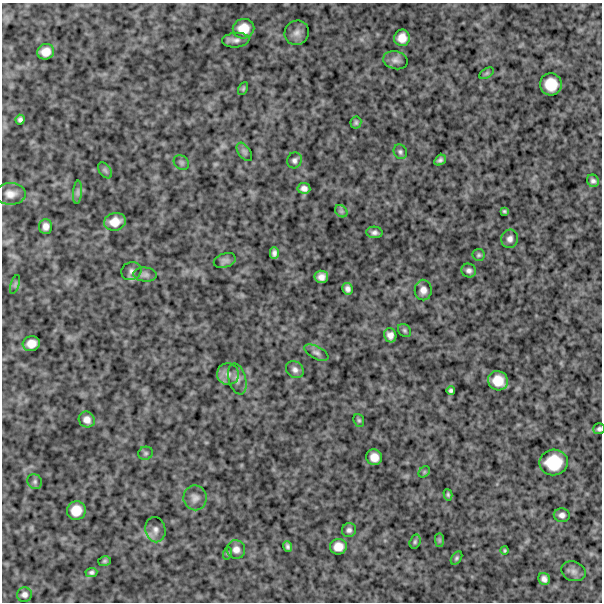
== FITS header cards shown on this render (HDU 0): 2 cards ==
NAXIS1  =                  600
NAXIS2  =                  600

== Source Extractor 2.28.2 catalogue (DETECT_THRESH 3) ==
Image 600 x 600 px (HDU 0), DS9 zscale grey, 1 PNG px = 1 image px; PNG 604 x 604 px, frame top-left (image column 1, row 600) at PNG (2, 3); each listed source drawn as its Kron ellipse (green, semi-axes under 4 px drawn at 4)
Background 862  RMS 240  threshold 714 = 3 sigma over >= 5 px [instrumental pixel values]
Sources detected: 73; all 73 listed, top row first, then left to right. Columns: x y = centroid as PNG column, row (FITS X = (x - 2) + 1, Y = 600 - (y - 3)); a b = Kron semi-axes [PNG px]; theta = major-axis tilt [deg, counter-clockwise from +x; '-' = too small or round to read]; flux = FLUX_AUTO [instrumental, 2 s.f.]
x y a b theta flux
243 29 11 10 - 230000
297 33 12 12 - 96000
402 38 8 8 - 150000
236 40 13 7 5 71000
46 52 8 7 - 160000
395 60 12 9 -13 75000
487 73 8 4 32 26000
551 84 11 11 - 310000
243 89 7 4 64 24000
20 120 5 4 - 42000
356 123 6 5 - 30000
244 152 10 6 -53 44000
400 152 7 6 - 39000
294 160 8 7 - 51000
440 160 6 5 - 44000
181 163 8 6 -38 39000
105 170 9 5 -54 39000
593 181 6 5 - 50000
304 188 6 5 - 71000
78 192 11 4 85 47000
10 194 15 10 0 130000
341 211 7 5 -44 36000
504 211 4 3 - 25000
115 222 11 8 14 180000
46 226 7 6 - 84000
374 232 8 6 -4 55000
510 239 9 8 - 73000
274 253 6 4 89 53000
479 255 6 6 - 30000
225 261 11 7 18 57000
131 271 10 9 - 72000
469 271 7 6 - 54000
145 274 12 7 -4 60000
321 277 7 6 - 94000
15 284 10 4 72 29000
347 289 6 5 - 59000
423 290 10 8 -89 98000
404 330 7 5 -46 32000
390 335 7 6 - 89000
31 344 9 7 15 150000
316 353 13 6 -27 60000
295 370 9 7 -37 73000
228 374 11 11 - 120000
237 379 16 8 -75 100000
498 381 10 9 - 250000
451 391 4 4 - 36000
87 420 8 7 - 100000
359 420 6 5 - 27000
599 429 5 5 - 36000
145 453 7 6 - 33000
374 457 8 7 - 150000
554 462 14 13 - 490000
424 472 6 5 - 27000
35 482 8 7 - 42000
448 495 6 4 -74 27000
195 498 12 11 - 100000
76 510 9 9 - 230000
562 515 8 6 -4 66000
155 530 13 10 -78 94000
349 530 7 6 - 50000
439 540 7 4 -90 27000
415 542 7 5 73 30000
288 546 5 4 - 38000
338 547 8 8 - 160000
236 549 9 9 - 96000
505 550 4 3 - 19000
228 553 6 4 72 21000
456 558 7 5 53 28000
105 561 6 5 - 26000
573 571 12 9 -19 71000
91 572 6 4 5 37000
544 579 6 5 - 68000
24 595 7 7 - 58000
At the frame edge (FLAGS 8, measured only in part): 1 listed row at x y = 599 429